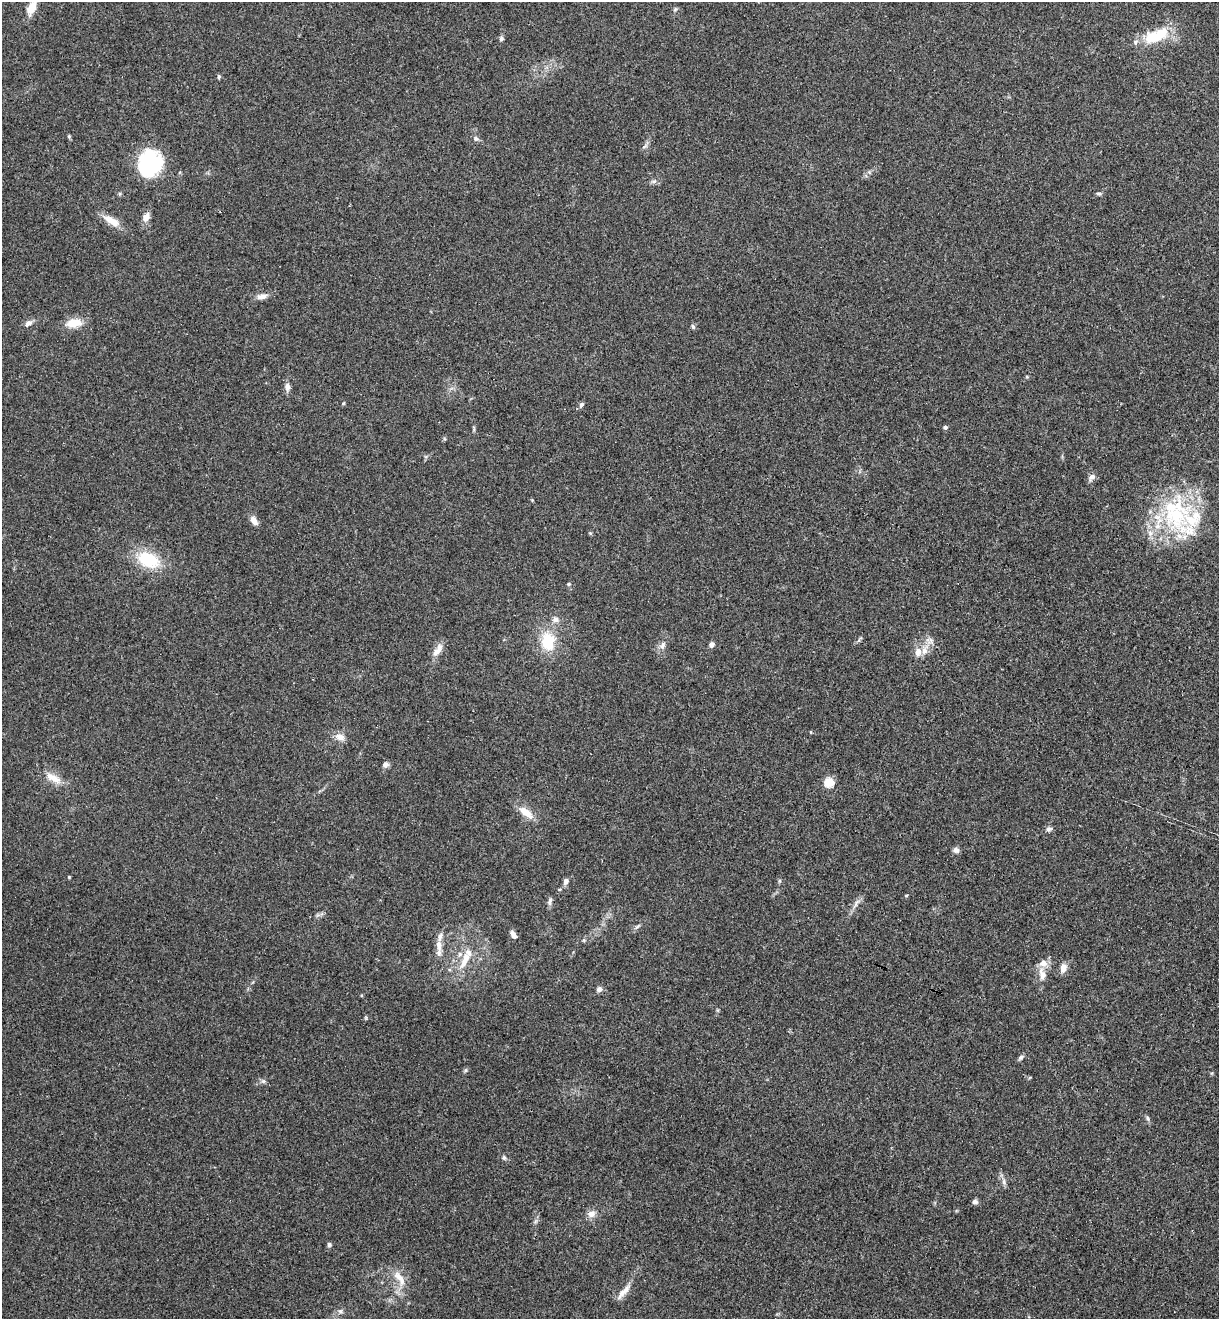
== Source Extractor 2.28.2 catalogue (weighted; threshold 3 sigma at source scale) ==
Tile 6 of 4 x 4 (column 2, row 2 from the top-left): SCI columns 1402-2618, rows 2659-3975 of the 5364 x 5313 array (HDU 1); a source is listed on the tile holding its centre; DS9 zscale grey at full resolution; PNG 1221 x 1321 px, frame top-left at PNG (2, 2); no overlay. Shown black and unused: <1% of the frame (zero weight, under 3 of 4 exposures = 6% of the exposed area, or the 3 px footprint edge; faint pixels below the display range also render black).
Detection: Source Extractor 2.28.2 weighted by HDU 2 'WHT'; one run over the whole footprint, this tile lists its part. Background 0.188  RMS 0.0075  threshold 0.0338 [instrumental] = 3 sigma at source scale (4.5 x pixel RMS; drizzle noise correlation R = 1.50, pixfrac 1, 0.05/0.05 arcsec/px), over >= 5 px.
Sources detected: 76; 1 inside a brighter object's white glare — not listed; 8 inside a brighter listed object's ellipse — not listed separately; the other 67 listed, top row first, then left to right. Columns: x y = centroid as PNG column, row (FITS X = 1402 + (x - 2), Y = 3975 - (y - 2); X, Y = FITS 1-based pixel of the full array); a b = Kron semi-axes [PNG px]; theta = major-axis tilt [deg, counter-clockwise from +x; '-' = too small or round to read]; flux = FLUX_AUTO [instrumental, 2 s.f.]
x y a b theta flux
31 8 14 8 62 11
675 9 7 4 46 1.1
1156 36 33 14 24 28
501 39 6 6 - 1.7
219 77 6 4 71 1.1
69 136 5 4 - 0.83
476 139 7 7 - 1.9
644 147 7 4 20 1.3
148 164 27 24 41 54
654 181 9 4 -7 1.7
1099 194 7 4 -5 1.3
146 217 10 7 66 5.5
112 221 25 9 -29 9.8
262 296 13 7 12 4.4
28 323 11 7 41 3.2
74 323 18 10 8 12
693 327 6 5 - 1.4
1027 377 5 4 - 0.83
287 387 9 7 -76 3.4
343 403 5 3 - 0.7
581 404 7 5 52 1.8
945 427 5 5 - 1.7
1092 477 10 7 48 2.9
532 500 4 4 - 0.61
1176 515 54 40 -80 83
254 520 11 6 -54 5.1
148 560 23 15 -23 34
569 584 5 4 - 0.93
555 619 9 7 2 3.3
860 639 9 3 45 1.2
548 641 18 14 -88 26
711 645 7 6 - 2.5
662 646 11 7 60 3.4
437 650 18 8 54 6.8
918 652 11 8 84 5.8
811 732 5 3 - 0.64
340 737 13 9 -10 5.4
385 765 8 7 - 2.8
53 778 23 9 -26 9.4
829 782 5 5 - 38
526 812 18 8 -36 12
1049 829 9 6 19 2
956 850 8 7 - 2.5
566 881 8 5 69 3
779 881 6 4 72 0.94
906 896 5 3 - 0.62
550 901 11 5 75 2.4
638 926 10 4 40 1.6
513 935 9 6 -58 3.6
439 945 14 7 -87 5.3
460 954 6 5 - 2
464 962 20 8 58 9.4
1063 968 10 7 80 5.3
1042 974 18 9 -76 6.4
599 989 7 6 - 2.6
1021 1057 8 5 39 1.7
466 1070 6 4 71 1.1
263 1081 6 5 - 1.5
1148 1118 8 5 -71 1.5
504 1158 7 6 - 1.6
1004 1182 9 6 -74 2.6
975 1202 8 6 13 2
591 1214 11 9 17 4.9
329 1245 6 6 - 1.4
400 1278 25 10 -54 9.9
624 1292 25 7 49 6.3
340 1311 6 6 - 1.6
Isophote crosses this tile's border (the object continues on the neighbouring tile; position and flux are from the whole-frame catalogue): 1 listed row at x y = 31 8
Unlisted compact peaks at least as high as the median listed source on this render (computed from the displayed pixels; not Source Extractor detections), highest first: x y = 69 877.